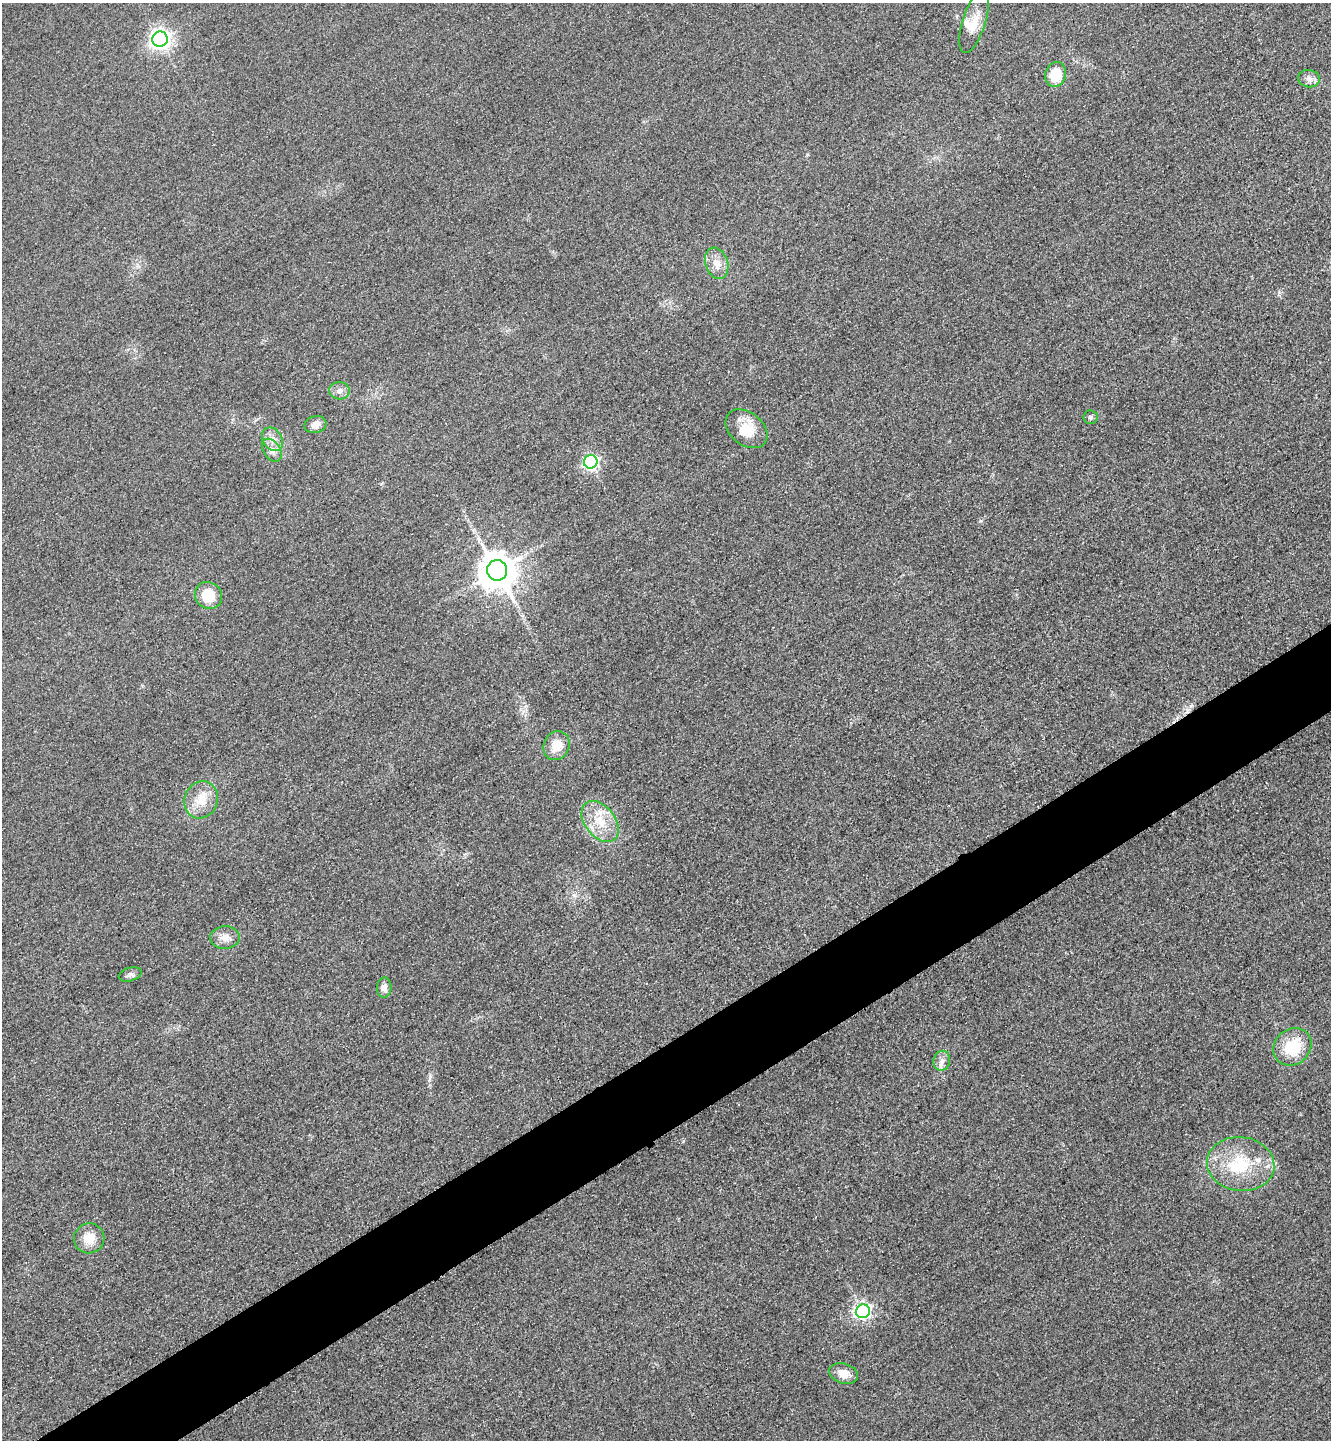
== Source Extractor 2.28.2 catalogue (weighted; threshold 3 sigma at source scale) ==
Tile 7 of 4 x 4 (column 3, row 2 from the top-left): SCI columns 2835-4163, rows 2909-4346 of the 5808 x 5817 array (HDU 1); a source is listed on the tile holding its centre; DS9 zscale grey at full resolution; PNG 1333 x 1442 px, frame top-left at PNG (2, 3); each listed source drawn as its Kron ellipse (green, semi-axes under 4 px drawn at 4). Shown black and unused: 6% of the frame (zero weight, under 3 of 4 exposures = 3% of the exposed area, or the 3 px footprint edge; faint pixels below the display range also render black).
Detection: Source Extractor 2.28.2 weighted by HDU 2 'WHT'; one run over the whole footprint, this tile lists its part. Background 0.0837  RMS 0.017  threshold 0.0763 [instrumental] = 3 sigma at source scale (4.5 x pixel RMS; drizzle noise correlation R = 1.50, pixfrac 1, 0.05/0.05 arcsec/px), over >= 5 px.
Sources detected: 29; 1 inside a brighter object's white glare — neither listed nor drawn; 2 inside a brighter listed object's ellipse — not listed separately; the other 26 listed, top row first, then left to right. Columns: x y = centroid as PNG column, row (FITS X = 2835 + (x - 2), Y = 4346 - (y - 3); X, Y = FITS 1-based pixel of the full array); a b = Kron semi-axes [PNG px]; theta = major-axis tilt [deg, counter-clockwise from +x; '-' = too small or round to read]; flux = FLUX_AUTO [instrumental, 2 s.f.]
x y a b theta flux
974 22 32 11 72 29
160 39 7 7 - 940
1055 74 12 10 75 51
1309 79 11 8 -9 8.9
717 263 16 11 -72 20
339 391 10 8 -2 9.7
1090 417 7 7 - 3.8
315 425 11 8 14 14
747 429 23 16 -39 41
272 439 12 9 -57 14
272 450 13 8 -56 11
591 462 7 6 - 360
497 570 10 10 - 4400
208 595 14 13 - 41
557 746 15 12 66 29
201 800 19 16 68 35
600 821 23 15 -52 44
225 937 15 11 3 16
130 974 12 6 17 6.4
384 988 10 7 88 11
1292 1047 20 17 42 69
942 1061 10 8 78 9.8
1241 1164 34 27 -7 95
89 1238 15 15 - 29
863 1311 7 6 - 540
844 1373 14 10 -18 19
Unlisted compact peaks at least as high as the median listed source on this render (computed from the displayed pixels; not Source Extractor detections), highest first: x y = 980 521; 683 1141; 430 1077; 807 154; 1279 292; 574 895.